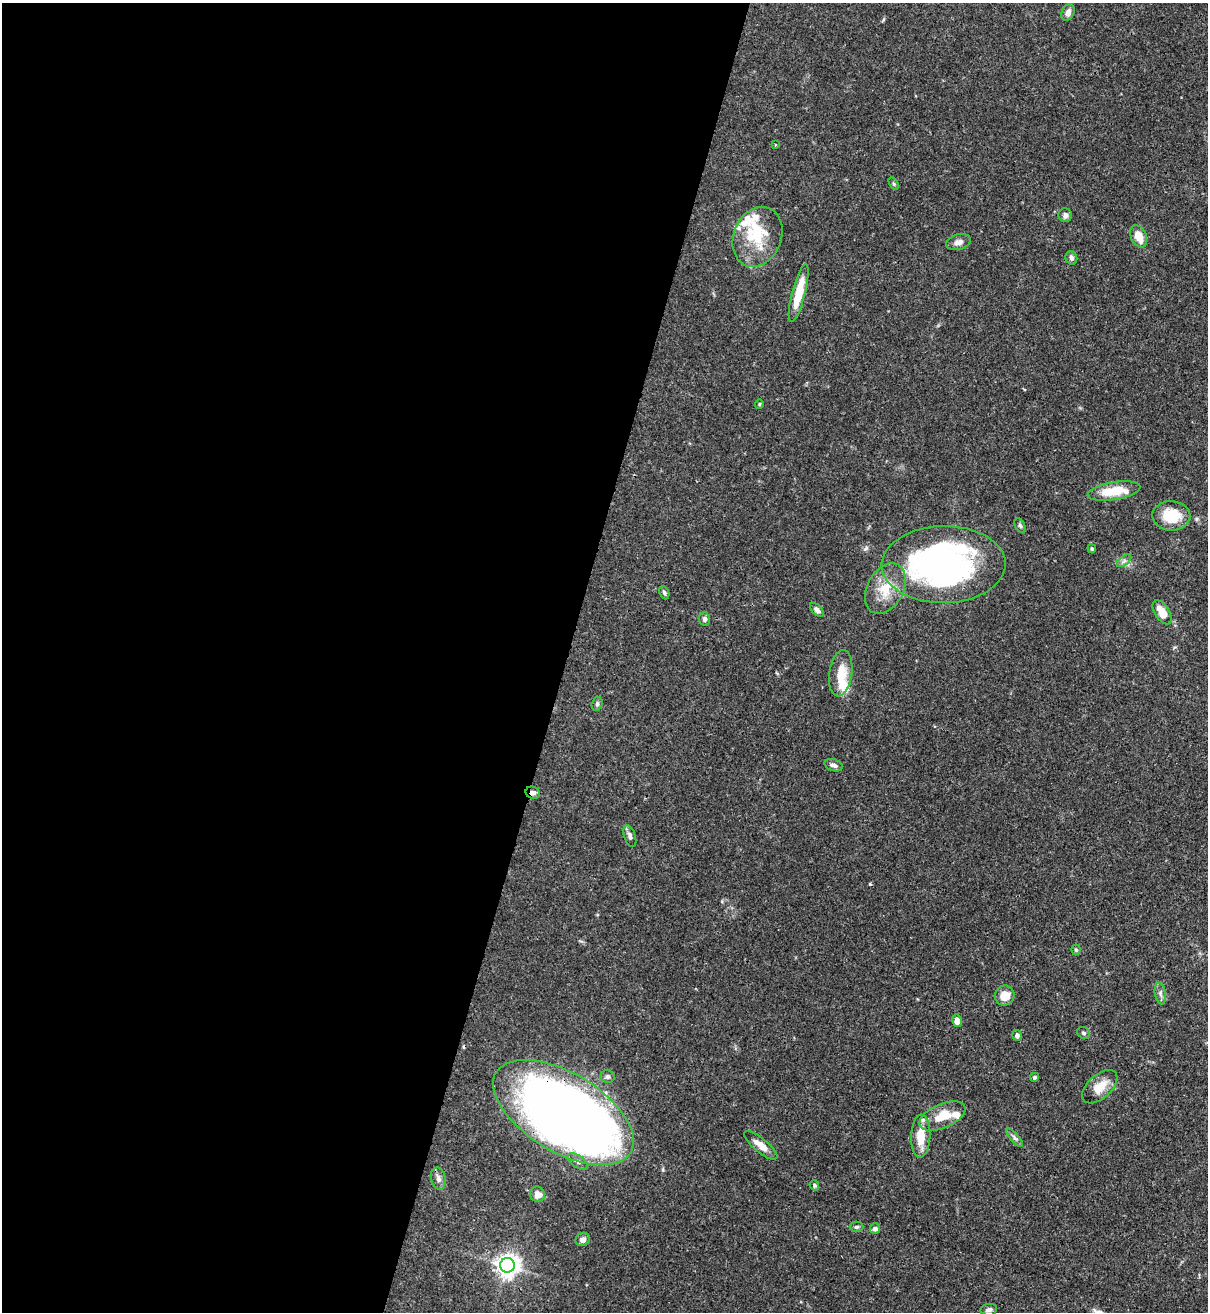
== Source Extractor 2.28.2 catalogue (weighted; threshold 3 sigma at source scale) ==
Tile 5 of 4 x 4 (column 1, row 2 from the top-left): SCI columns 218-1423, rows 2656-3965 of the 5389 x 5307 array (HDU 1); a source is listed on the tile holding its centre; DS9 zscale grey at full resolution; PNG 1210 x 1314 px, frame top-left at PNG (2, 3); each listed source drawn as its Kron ellipse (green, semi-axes under 4 px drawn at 4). Shown black and unused: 47% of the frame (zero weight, under 3 of 4 exposures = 7% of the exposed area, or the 3 px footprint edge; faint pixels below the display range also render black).
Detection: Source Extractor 2.28.2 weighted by HDU 2 'WHT'; one run over the whole footprint, this tile lists its part. Background 0.1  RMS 0.0041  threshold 0.0186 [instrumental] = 3 sigma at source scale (4.5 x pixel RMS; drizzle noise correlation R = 1.50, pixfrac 1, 0.05/0.05 arcsec/px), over >= 5 px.
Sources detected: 61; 2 inside a brighter object's white glare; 2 cosmic-ray / hot-pixel residue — neither listed nor drawn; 8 inside a brighter listed object's ellipse — not listed separately; the other 49 listed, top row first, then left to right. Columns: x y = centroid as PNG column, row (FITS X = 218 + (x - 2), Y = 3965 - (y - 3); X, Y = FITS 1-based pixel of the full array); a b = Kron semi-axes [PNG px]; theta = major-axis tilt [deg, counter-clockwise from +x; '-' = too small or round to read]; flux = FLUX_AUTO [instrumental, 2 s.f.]
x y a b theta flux
1068 12 8 6 66 2.3
775 145 3 2 - 0.34
894 184 7 4 -59 0.63
1065 215 7 6 - 1.5
1139 236 11 7 -66 6.2
757 237 31 24 68 18
959 242 12 7 15 2.2
1071 258 7 6 - 1.5
799 293 30 6 75 12
759 404 5 4 - 0.45
1114 491 27 9 9 12
1171 516 19 15 -2 13
1020 526 8 5 -62 0.82
1092 549 4 4 - 0.71
1124 561 8 4 37 1.2
944 565 62 38 1 150
885 589 27 18 61 11
664 593 7 4 -67 0.87
817 610 8 5 -46 1.6
1162 612 13 7 -57 6.9
704 619 7 5 -78 1.2
841 673 23 11 81 8.8
597 704 7 5 74 0.92
833 765 9 6 -19 1.6
533 793 7 6 - 1.6
630 836 11 5 -70 1.5
1076 950 5 4 - 0.56
1160 994 11 5 -80 1.5
1005 996 10 10 - 5.4
957 1021 6 5 - 3.2
1084 1033 7 5 -29 0.87
1017 1035 5 5 - 1.8
608 1076 7 6 - 1.2
1034 1077 4 4 - 1
1100 1087 21 12 42 7.1
563 1112 78 39 -31 550
942 1116 24 12 23 10
921 1136 21 9 88 8.3
1015 1138 11 4 -49 1.1
761 1145 20 7 -39 4.3
578 1161 12 6 -35 1.6
438 1179 11 7 -78 1.8
814 1185 5 4 - 0.63
538 1194 8 7 - 3.4
856 1227 7 5 1 0.76
875 1229 5 5 - 1.7
583 1239 7 6 - 1.6
507 1265 7 7 - 310
989 1310 8 6 9 1.5
Overlapping masked pixels (flux is a lower limit): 2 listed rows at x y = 533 793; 563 1112